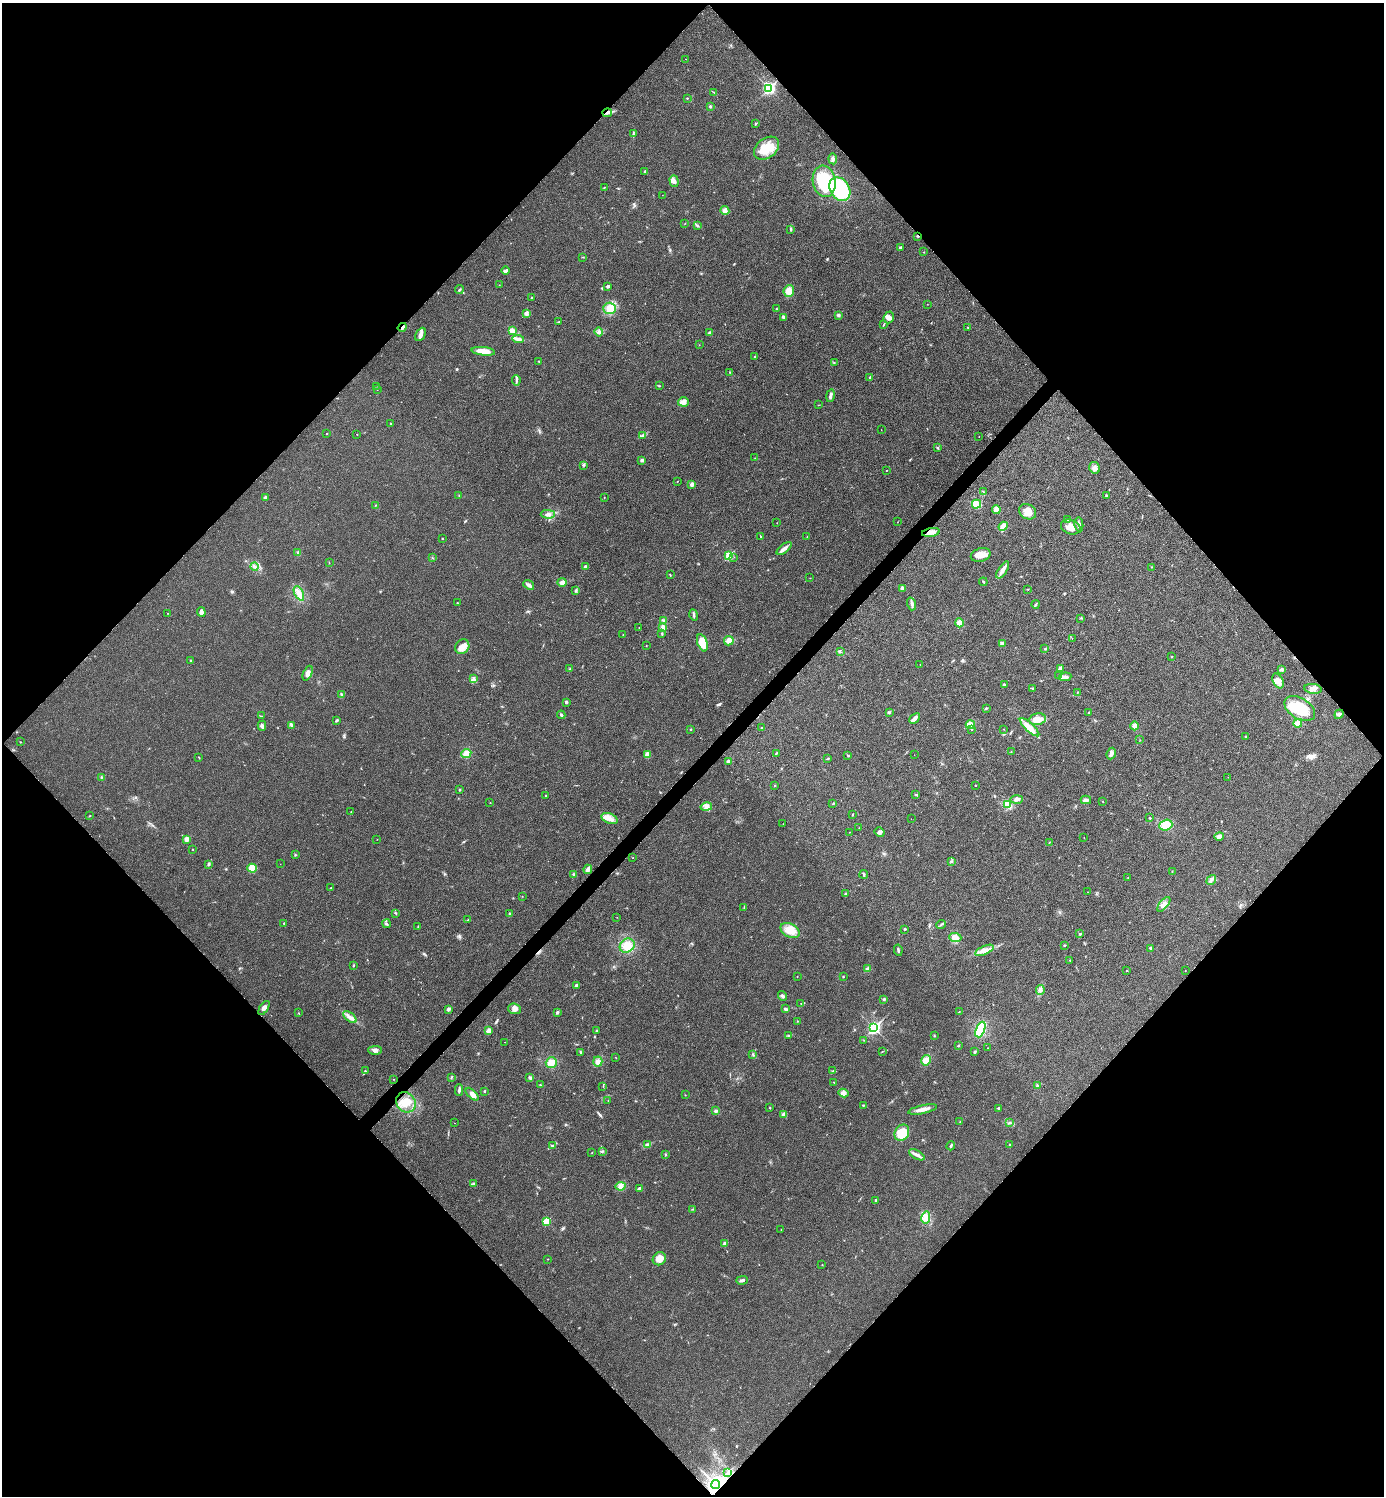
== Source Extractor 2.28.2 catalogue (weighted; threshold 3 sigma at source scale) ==
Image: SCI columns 159-5684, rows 20-5995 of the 5998 x 5998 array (HDU 1 of 3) = the unmasked area's bounding box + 8 px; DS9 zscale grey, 4 x 4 block average (1 PNG px = mean of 4 x 4 image px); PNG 1386 x 1498 px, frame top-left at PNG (2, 3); each listed source drawn as its Kron ellipse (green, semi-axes under 4 px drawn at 4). Shown black and unused: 51% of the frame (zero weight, under 3 of 4 exposures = <1% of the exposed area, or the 3 px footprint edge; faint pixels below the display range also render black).
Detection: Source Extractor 2.28.2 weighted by HDU 2 'WHT'. Background 0.02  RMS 0.0055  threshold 0.0247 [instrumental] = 3 sigma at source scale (4.5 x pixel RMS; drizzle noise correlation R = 1.50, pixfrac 1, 0.05/0.05 arcsec/px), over >= 5 px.
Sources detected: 355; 2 cosmic-ray / hot-pixel residue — neither listed nor drawn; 3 coinciding with a brighter row at this scale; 10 inside a brighter listed object's ellipse — not listed separately; the other 340 listed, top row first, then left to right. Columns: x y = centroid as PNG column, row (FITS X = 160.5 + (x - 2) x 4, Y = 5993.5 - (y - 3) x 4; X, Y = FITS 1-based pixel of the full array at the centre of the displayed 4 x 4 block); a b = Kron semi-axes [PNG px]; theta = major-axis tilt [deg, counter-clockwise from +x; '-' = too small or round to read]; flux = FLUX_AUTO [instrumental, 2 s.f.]
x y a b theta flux
686 59 2 2 - 0.57
769 88 3 2 - 630
713 92 3 2 - 1.8
687 98 2 2 - 2.3
710 106 3 2 - 4.1
607 113 5 3 - 8
756 124 3 2 - 2
633 134 4 2 - 3
767 148 14 10 38 64
833 159 5 3 - 8.1
645 171 2 2 - 9.3
674 181 6 4 -73 9.6
824 181 16 11 -80 220
604 187 3 2 - 1.7
840 189 13 9 -57 250
662 195 2 2 - 0.54
725 210 4 4 - 12
685 223 2 2 - 1.1
697 226 2 2 - 1.8
791 229 4 2 - 3.2
918 236 3 2 - 3.4
900 247 2 2 - 6.9
923 252 2 2 - 1.3
583 257 3 2 - 1.8
505 270 4 3 - 6.4
499 285 2 2 - 1.7
608 286 3 2 - 7
459 290 4 2 - 3.5
789 291 6 5 - 29
532 297 2 2 - 2.8
927 304 2 2 - 0.68
610 308 6 5 - 30
776 309 2 2 - 2.2
526 313 4 3 - 9.8
838 315 3 3 - 6.7
784 317 4 2 - 7.9
889 317 6 5 - 13
559 322 3 2 - 1.3
883 325 2 2 - 1.4
402 327 5 2 - 5.8
967 327 2 2 - 1.4
513 331 4 3 - 12
599 332 4 3 - 7.4
710 333 4 3 - 5.6
420 334 7 4 63 13
518 339 6 3 -6 12
699 345 2 2 - 0.72
483 351 12 4 -6 40
754 357 2 2 - 3.2
539 361 2 2 - 1.7
834 362 2 2 - 1.3
730 372 2 2 - 1.3
870 377 2 2 - 16
516 380 5 2 - 5.8
376 386 2 2 - 1.1
659 386 2 2 - 1.5
377 389 3 2 - 1.9
830 396 6 2 79 11
683 402 5 4 - 12
818 405 2 2 - 0.76
391 423 2 2 - 2.1
881 430 2 2 - 0.56
327 434 2 2 - 1.3
357 434 2 2 - 1.1
642 435 4 2 - 5.3
979 437 2 2 - 0.84
937 448 2 2 - 2.9
755 458 2 2 - 0.94
642 460 2 2 - 23
584 465 2 2 - 1.6
1095 468 6 5 - 14
886 470 2 2 - 2.1
677 481 2 2 - 1.2
692 484 3 3 - 10
983 492 4 2 - 3.8
459 495 2 2 - 1.3
1107 496 3 2 - 5.7
604 497 2 2 - 1.2
265 498 4 3 - 7.8
976 504 5 4 - 46
375 505 2 2 - 0.89
996 510 4 3 - 22
1028 512 9 7 -32 29
548 514 7 2 -1 8.6
1068 519 2 2 - 1.7
897 522 2 2 - 0.87
777 523 2 2 - 1.1
1079 525 8 3 -85 9.7
1003 526 5 4 - 28
1071 527 10 7 -19 33
931 532 9 4 10 22
761 536 2 2 - 2.1
807 537 2 2 - 1.2
442 538 2 2 - 2
784 548 9 3 38 16
298 553 3 3 - 5.4
981 555 10 6 16 28
729 556 2 2 - 170
734 557 2 2 - 0.89
433 558 2 2 - 1.1
329 563 2 2 - 1.4
255 566 4 2 - 6
585 567 2 2 - 24
1151 567 2 2 - 1
1003 570 10 3 57 15
670 575 2 2 - 2
810 578 2 2 - 0.62
562 582 4 4 - 17
983 582 4 2 - 3.6
529 585 6 3 -38 8.3
902 588 3 3 - 5.1
1028 589 3 2 - 1.4
576 591 2 2 - 1.8
299 593 8 4 -62 19
457 603 2 2 - 4.5
911 604 6 2 -73 6.5
1036 604 4 2 - 3
201 612 5 3 - 12
167 613 2 2 - 0.72
694 615 5 3 - 5.8
1081 618 3 2 - 3.1
664 621 4 2 - 4.9
959 623 4 4 - 23
663 627 4 3 - 14
639 628 2 2 - 1.1
662 634 4 2 - 2.7
623 635 2 2 - 0.75
1072 638 2 2 - 0.71
729 641 5 4 - 18
702 643 9 5 -72 67
1002 644 3 3 - 11
646 645 2 2 - 1.2
462 647 8 6 52 24
1044 649 2 2 - 1.4
840 652 3 2 - 2.5
1172 656 2 2 - 0.97
191 661 2 2 - 2.3
920 664 2 2 - 0.55
1060 668 3 2 - 14
569 669 2 2 - 1.5
1282 669 4 3 - 4.4
308 673 8 4 66 18
1058 675 2 2 - 1.6
1065 677 6 3 8 9.6
474 679 3 3 - 7.9
1278 681 8 5 -65 17
1004 684 3 2 - 3.8
1033 688 3 2 - 2
1313 689 9 5 -8 16
1077 692 2 2 - 0.98
342 694 2 2 - 2.4
566 702 3 3 - 4.7
986 708 3 2 - 2.7
1300 708 17 10 -30 110
889 712 3 2 - 4.9
1089 712 2 2 - 8.1
1339 714 5 4 - 7.7
561 715 4 2 - 5.6
262 716 2 2 - 0.97
915 718 6 3 42 10
1037 719 8 6 11 24
337 720 3 2 - 3.9
1298 723 4 3 - 19
291 725 4 2 - 3.7
970 725 4 3 - 10
262 726 5 3 - 7.6
1135 726 4 4 - 13
1030 727 12 4 -43 27
762 728 2 2 - 2.2
690 729 3 2 - 2.3
1003 729 2 2 - 0.96
972 730 2 2 - 0.9
1246 736 2 2 - 2.2
1140 740 2 2 - 0.67
20 742 2 2 - 1.1
1011 752 2 2 - 1.1
466 753 5 4 - 27
776 753 3 2 - 2.7
647 754 4 3 - 15
1111 754 6 4 64 10
848 755 2 2 - 1.1
914 755 2 2 - 0.68
199 757 2 2 - 1.6
828 759 2 2 - 2.2
729 762 3 3 - 9.2
101 777 2 2 - 2
1228 777 2 2 - 0.56
775 785 2 2 - 4.1
975 785 2 2 - 2
459 790 2 2 - 7.7
916 794 3 2 - 2.3
546 795 2 2 - 1.8
1017 799 6 3 2 12
1086 800 5 3 - 9.2
1102 801 2 2 - 1.3
490 803 2 2 - 1.9
833 803 3 2 - 2.4
1008 805 4 3 - 11
706 807 6 3 12 12
351 812 2 2 - 2
852 814 2 2 - 2.5
89 816 3 2 - 1.9
1150 818 2 2 - 3.2
610 819 8 5 -23 20
911 819 2 2 - 0.65
783 824 2 2 - 0.84
1166 825 7 5 19 42
859 828 2 2 - 1.2
849 832 2 2 - 0.84
880 832 5 2 - 5.6
1219 837 5 4 - 14
1084 838 2 2 - 0.68
187 839 4 3 - 13
377 839 2 2 - 0.81
1049 842 2 2 - 0.87
193 849 2 2 - 1.3
295 855 2 2 - 2.6
633 858 2 2 - 0.87
951 861 2 2 - 1.2
209 864 3 2 - 8.5
280 864 2 2 - 0.74
252 868 5 4 - 34
588 869 5 2 - 21
1172 872 2 2 - 1
573 874 2 2 - 1.6
864 874 4 2 - 3.6
1128 877 2 2 - 1.1
1211 880 5 3 - 7.9
330 888 3 2 - 1.8
1088 892 2 2 - 0.55
845 894 2 2 - 4.2
522 896 2 2 - 0.77
1164 904 9 4 49 17
744 908 3 2 - 2.2
396 913 3 2 - 2.1
510 914 2 2 - 17
617 917 2 2 - 0.73
468 920 2 2 - 1.1
284 923 2 2 - 4.3
386 924 4 3 - 5.4
941 924 5 2 - 4.5
418 926 2 2 - 1.9
905 929 2 2 - 3.5
790 930 10 6 -28 49
1080 934 2 2 - 3.6
955 937 6 4 -4 24
1064 945 2 2 - 3
627 946 8 6 36 29
1150 948 3 2 - 3.9
898 950 6 2 -79 4.7
984 950 10 4 24 20
1069 960 2 2 - 0.82
353 966 2 2 - 3.1
868 968 3 2 - 7.7
1127 971 2 2 - 1.4
1185 971 2 2 - 0.97
797 977 2 2 - 1.2
843 977 2 2 - 2.1
576 985 3 2 - 8.6
1040 990 5 3 - 9.2
782 996 5 2 - 5.4
884 999 3 2 - 3.3
801 1003 2 2 - 0.98
264 1008 8 3 57 12
449 1009 3 3 - 8.3
514 1009 6 5 - 15
785 1009 3 2 - 8.4
557 1012 2 2 - 19
959 1012 2 2 - 1.3
298 1013 2 2 - 1.2
350 1017 8 3 -39 13
798 1021 2 2 - 1.2
874 1028 3 2 - 680
597 1030 3 2 - 2.3
980 1030 8 4 68 100
489 1031 3 3 - 14
788 1035 2 2 - 1.5
934 1036 2 2 - 1.5
864 1040 2 2 - 0.94
505 1042 2 2 - 0.67
958 1046 3 2 - 3.3
988 1048 2 2 - 0.75
375 1050 7 4 0 11
581 1052 3 2 - 2.3
882 1052 2 2 - 1
974 1052 2 2 - 14
753 1054 4 2 - 2.6
616 1058 2 2 - 0.85
926 1060 5 5 - 30
551 1062 5 5 - 26
598 1062 5 4 - 18
365 1071 3 2 - 3.1
833 1071 2 2 - 1.4
451 1077 2 2 - 1.5
530 1078 3 3 - 5.8
393 1079 2 2 - 0.75
834 1082 2 2 - 1.9
541 1085 2 2 - 1.1
603 1086 3 2 - 1.4
1038 1086 3 2 - 2.4
459 1090 5 2 - 5.4
484 1091 2 2 - 6
844 1093 5 4 - 9.2
472 1094 8 4 -44 22
685 1095 2 2 - 1.5
608 1100 2 2 - 0.89
406 1102 11 9 -51 57
863 1105 2 2 - 2.5
770 1108 2 2 - 2.3
999 1108 2 2 - 12
922 1109 14 3 12 22
716 1111 4 3 - 5.7
783 1114 4 3 - 6.9
960 1122 2 2 - 2
454 1123 2 2 - 0.81
1009 1123 3 2 - 3.2
902 1133 8 7 - 51
647 1145 3 3 - 6.1
1010 1145 2 2 - 2
553 1146 3 2 - 4.9
951 1146 4 2 - 4.4
603 1151 2 2 - 2
592 1152 2 2 - 1.1
665 1155 3 2 - 2.2
917 1155 8 3 -29 12
473 1183 2 2 - 2
621 1186 5 4 - 12
640 1189 3 2 - 11
876 1200 2 2 - 4.8
692 1209 2 2 - 1.3
926 1217 6 4 78 15
546 1221 2 2 - 140
781 1229 2 2 - 0.91
725 1243 4 2 - 9.7
548 1259 2 2 - 1
659 1259 7 6 - 30
822 1265 2 2 - 0.79
742 1280 6 2 16 8.7
728 1473 3 2 - 3.7
716 1484 4 3 - 1900
Overlapping masked pixels (flux is a lower limit): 5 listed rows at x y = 607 113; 918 236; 402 327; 931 532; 716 1484
Diffuse or blended objects may show on this block-average render without a row.